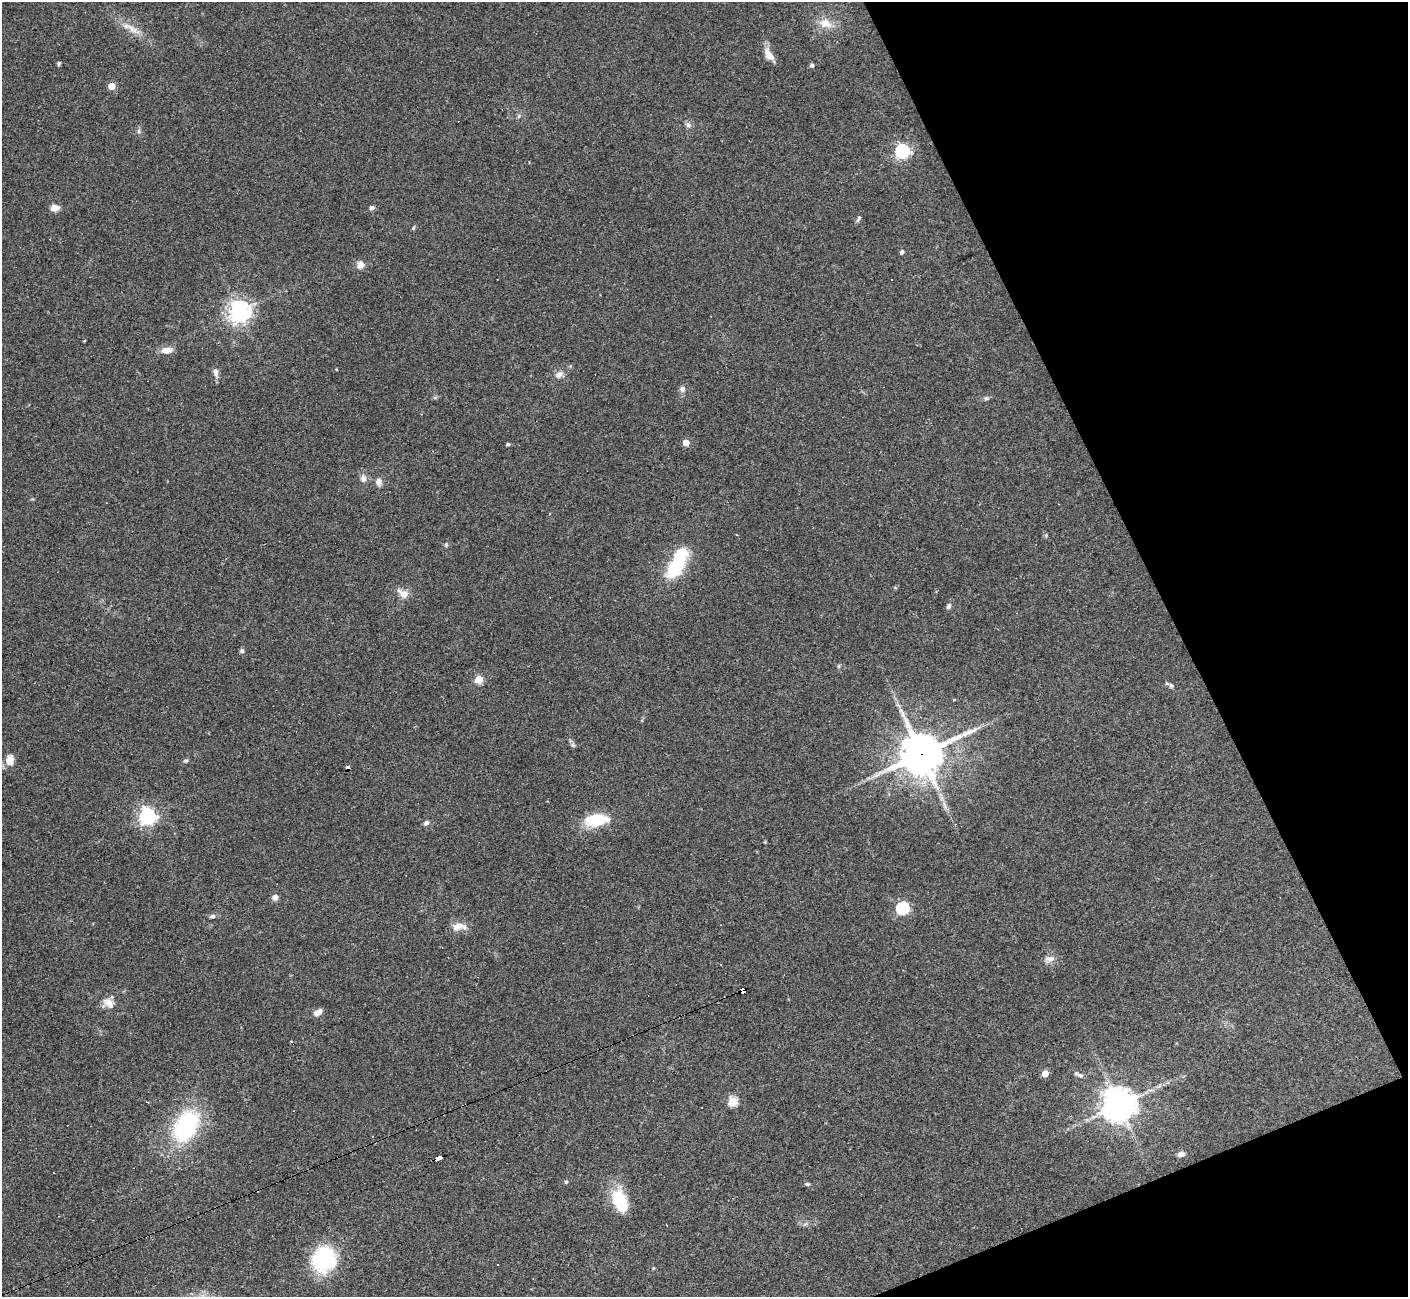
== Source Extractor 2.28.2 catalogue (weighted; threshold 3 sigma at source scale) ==
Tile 12 of 4 x 4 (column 4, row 3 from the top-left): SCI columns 4217-5622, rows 1576-2870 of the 5622 x 5608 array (HDU 1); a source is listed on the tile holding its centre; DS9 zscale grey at full resolution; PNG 1410 x 1299 px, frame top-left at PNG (2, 2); no overlay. Shown black and unused: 20% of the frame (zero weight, under 3 of 4 exposures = <1% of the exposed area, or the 3 px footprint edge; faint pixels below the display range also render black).
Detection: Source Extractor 2.28.2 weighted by HDU 2 'WHT'; one run over the whole footprint, this tile lists its part. Background 0.0991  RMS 0.006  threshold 0.0269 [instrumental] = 3 sigma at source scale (4.5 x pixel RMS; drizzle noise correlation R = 1.50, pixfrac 1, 0.05/0.05 arcsec/px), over >= 5 px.
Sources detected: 71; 1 inside a brighter object's white glare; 7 cosmic-ray / hot-pixel residue — not listed; the other 63 listed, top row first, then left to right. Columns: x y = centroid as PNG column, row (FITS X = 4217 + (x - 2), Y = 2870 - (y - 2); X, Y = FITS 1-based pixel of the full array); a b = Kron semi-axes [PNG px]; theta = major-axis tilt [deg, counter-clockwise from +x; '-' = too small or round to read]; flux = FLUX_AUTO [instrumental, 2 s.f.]
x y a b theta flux
825 23 19 13 -20 8.5
130 28 28 8 -27 7.5
769 55 18 9 -60 5.7
59 63 5 4 - 1
812 65 5 5 - 1.3
111 86 5 5 - 14
519 116 6 4 71 0.9
688 125 9 7 -41 1.8
139 131 7 4 90 1.1
902 151 6 6 - 130
54 208 11 7 12 3.9
372 208 7 5 14 1.4
858 219 11 4 65 1.2
413 228 5 5 - 0.77
902 252 4 4 - 1.5
360 265 10 9 - 3.8
239 311 7 7 - 460
166 350 13 7 4 5.8
336 369 3 2 - 0.49
216 372 12 6 -79 2.9
559 374 12 8 34 3.4
682 389 8 7 - 2.1
986 398 7 5 0 1.3
686 442 4 4 - 8.2
508 444 4 4 - 1.1
363 478 9 7 -82 3
379 482 8 7 - 3.5
1046 535 6 4 73 0.69
446 545 6 5 - 0.88
677 564 35 13 62 39
403 594 15 10 -34 5.3
949 606 8 5 64 1.7
242 651 6 5 - 1.4
839 666 6 4 -89 0.79
479 679 5 5 - 24
1171 686 7 5 -74 1.1
954 700 4 3 - 0.53
573 745 7 4 -45 1.2
921 754 15 13 25 1800
10 760 14 10 90 5.8
185 761 6 5 - 1
147 816 7 6 - 220
596 820 28 13 4 23
426 823 7 5 40 1.7
275 897 7 7 - 2.6
902 908 6 6 - 77
212 916 7 6 - 1.5
459 927 20 9 0 5.9
1050 959 14 8 7 3.6
743 991 5 4 - 130
109 1003 17 13 -13 6.4
318 1012 9 6 30 4.1
1045 1074 5 4 - 8.2
1080 1075 9 6 -26 2
733 1101 5 5 - 35
1119 1105 11 9 41 850
186 1126 30 19 61 72
1181 1154 8 6 13 2.5
438 1158 8 4 21 73
566 1182 4 4 - 1
807 1184 7 4 -9 1.1
619 1200 26 15 -68 24
324 1259 28 24 66 49
Overlapping masked pixels (flux is a lower limit): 3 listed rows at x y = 921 754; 743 991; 438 1158